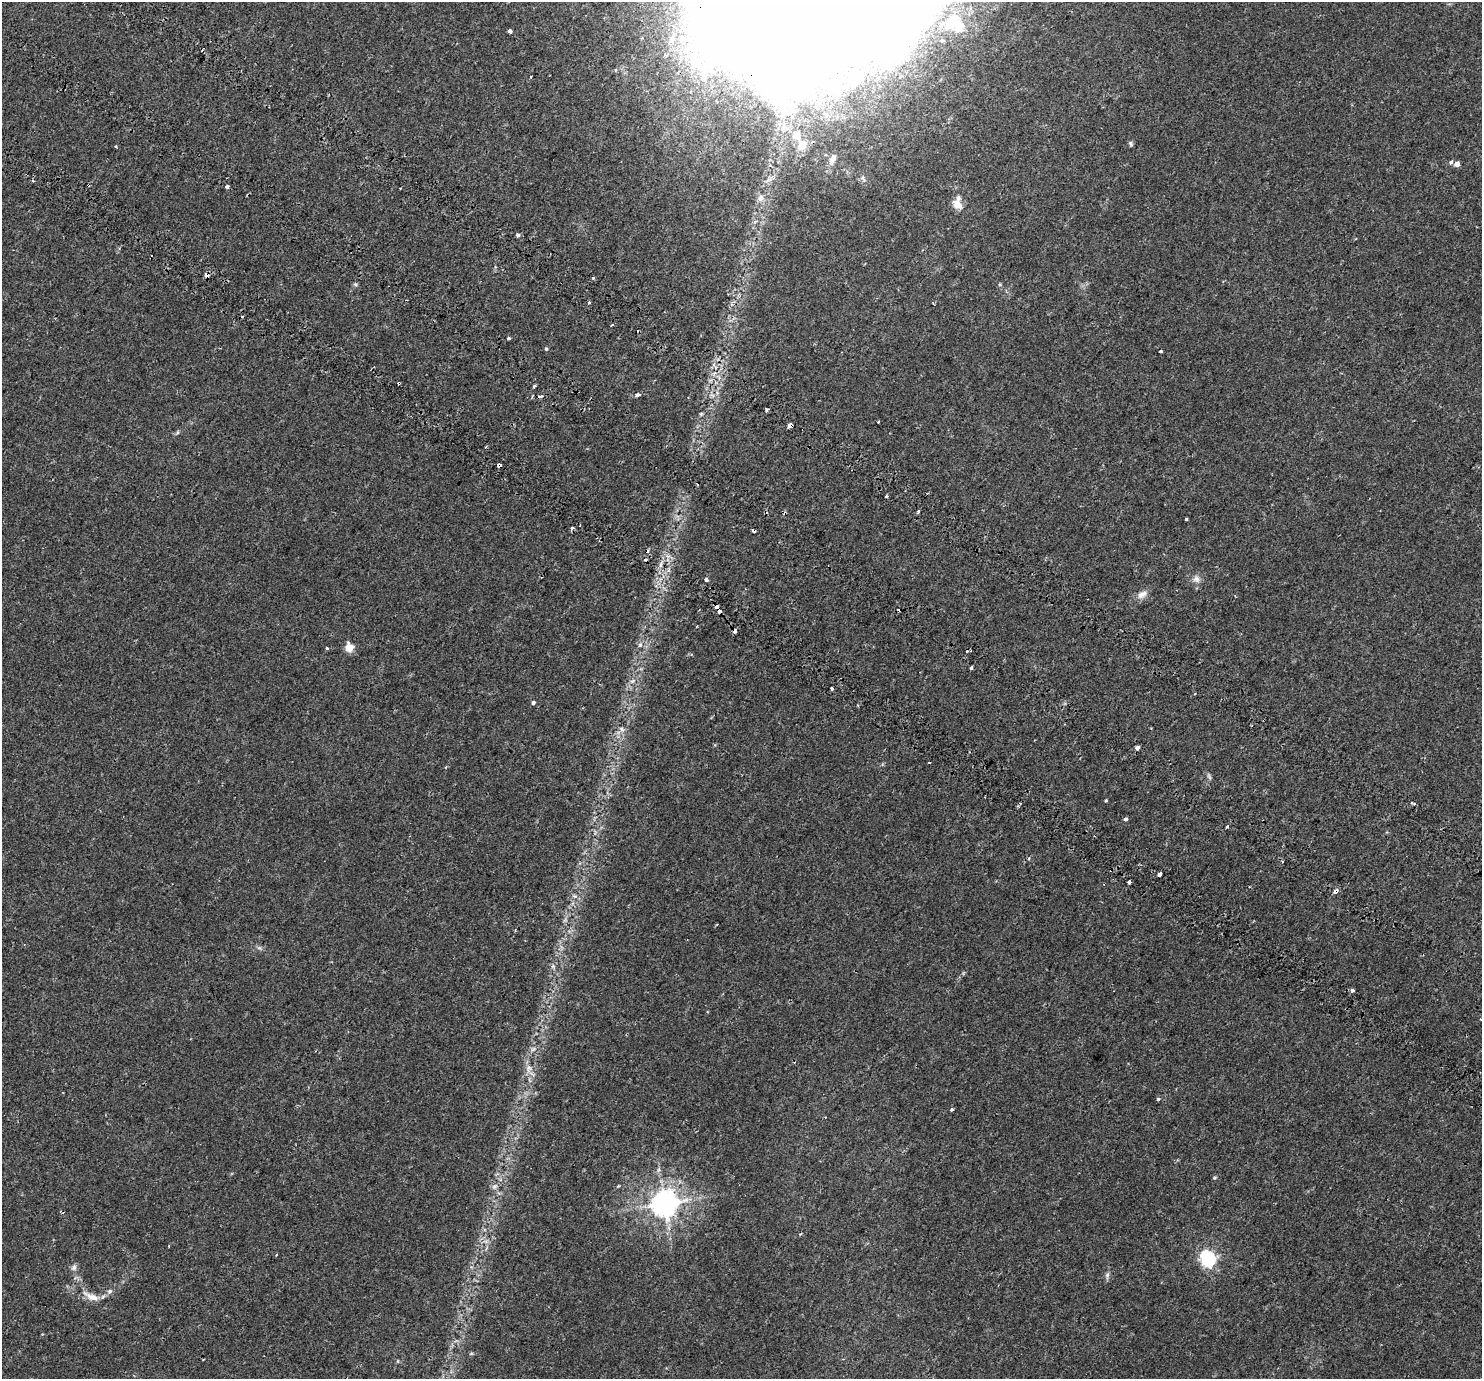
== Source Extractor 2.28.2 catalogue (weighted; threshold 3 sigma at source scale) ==
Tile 11 of 4 x 4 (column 3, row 3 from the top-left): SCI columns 3096-4575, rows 1746-3122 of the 6140 x 6214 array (HDU 1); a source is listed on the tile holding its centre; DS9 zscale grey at full resolution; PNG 1484 x 1381 px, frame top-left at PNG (2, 2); no overlay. Shown black and unused: <1% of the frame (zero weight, under 2 of 3 exposures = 6% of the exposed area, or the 3 px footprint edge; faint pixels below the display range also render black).
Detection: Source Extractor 2.28.2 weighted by HDU 2 'WHT'; one run over the whole footprint, this tile lists its part. Background 0.00744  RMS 0.003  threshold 0.0133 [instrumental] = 3 sigma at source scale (4.5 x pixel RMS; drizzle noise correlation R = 1.50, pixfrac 1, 0.0396/0.0396 arcsec/px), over >= 5 px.
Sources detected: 110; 6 inside a brighter object's white glare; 16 cosmic-ray / hot-pixel residue — not listed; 4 inside a brighter listed object's ellipse — not listed separately; the other 84 listed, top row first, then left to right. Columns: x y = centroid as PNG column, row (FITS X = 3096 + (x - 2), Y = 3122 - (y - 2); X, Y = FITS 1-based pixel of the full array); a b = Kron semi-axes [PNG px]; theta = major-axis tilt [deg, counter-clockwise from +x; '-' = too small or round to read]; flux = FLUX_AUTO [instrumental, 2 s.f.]
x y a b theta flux
956 24 27 27 - 14
807 27 97 61 26 1600
509 31 4 3 - 3.1
856 77 4 4 - 1.3
826 114 10 8 -17 2.4
785 127 22 15 -44 7
1131 144 7 5 -63 0.51
802 145 15 13 64 5.3
115 147 3 3 - 0.46
833 159 16 8 70 2
1451 162 6 5 - 0.54
1457 164 5 4 - 1.7
761 198 9 8 - 1.5
957 205 14 10 -46 2.4
518 235 5 4 - 0.67
206 275 4 3 - 2.5
1000 284 5 5 - 0.33
355 285 7 5 -34 0.45
589 303 3 3 - 1.2
612 325 3 2 - 0.6
509 338 3 3 - 5.7
546 349 5 4 - 0.37
1160 351 3 3 - 0.6
534 386 3 3 - 0.4
637 395 5 4 - 1
540 396 4 3 - 2.8
767 410 4 3 - 0.44
701 414 5 4 - 0.38
878 422 3 3 - 0.5
790 425 5 3 - 5.4
177 433 7 4 63 0.43
499 465 4 4 - 8.9
887 496 3 3 - 0.77
918 511 3 3 - 0.73
1186 519 3 3 - 0.76
572 528 3 3 - 1.1
753 531 5 3 - 0.95
661 565 8 4 81 0.89
706 579 4 3 - 2.1
1196 579 11 9 -41 1.5
1142 594 15 8 27 1.9
716 607 4 3 - 3.2
720 611 4 3 - 3
735 631 4 3 - 1.1
640 645 6 4 20 0.51
349 647 5 5 - 8.2
327 648 4 3 - 0.36
971 668 3 3 - 7.8
632 681 7 4 33 0.65
832 689 3 3 - 1.3
533 703 4 4 - 0.63
622 729 9 4 -42 0.65
1137 748 3 3 - 3.2
929 763 3 2 - 0.18
1209 776 11 3 -60 0.54
1106 800 3 3 - 0.67
1413 803 6 3 -14 0.44
1126 819 3 3 - 4.9
1227 827 3 3 - 0.84
1159 874 4 3 - 2.6
1129 882 4 3 - 1
1335 891 4 3 - 9.8
515 930 4 3 - 0.26
259 948 7 6 - 0.6
553 966 6 5 - 0.58
1352 990 3 3 - 1.2
1481 1019 3 3 - 0.34
533 1049 8 4 44 0.71
528 1069 12 8 73 1.9
1158 1099 4 3 - 0.64
952 1109 4 3 - 0.43
1214 1178 5 4 - 0.32
495 1186 9 7 44 0.98
618 1186 4 3 - 0.25
664 1203 9 8 - 340
63 1212 4 3 - 0.32
276 1255 3 2 - 0.26
1207 1258 7 6 - 70
74 1267 9 7 65 0.93
1107 1275 9 6 88 0.77
109 1291 7 7 - 0.79
91 1296 24 9 -23 3.4
471 1353 6 4 1 0.34
398 1361 5 3 - 0.23
Overlapping masked pixels (flux is a lower limit): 10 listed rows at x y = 807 27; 833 159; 206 275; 790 425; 499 465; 753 531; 716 607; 720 611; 735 631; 1335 891
Isophote crosses this tile's border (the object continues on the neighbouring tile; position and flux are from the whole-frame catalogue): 2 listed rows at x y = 807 27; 1481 1019